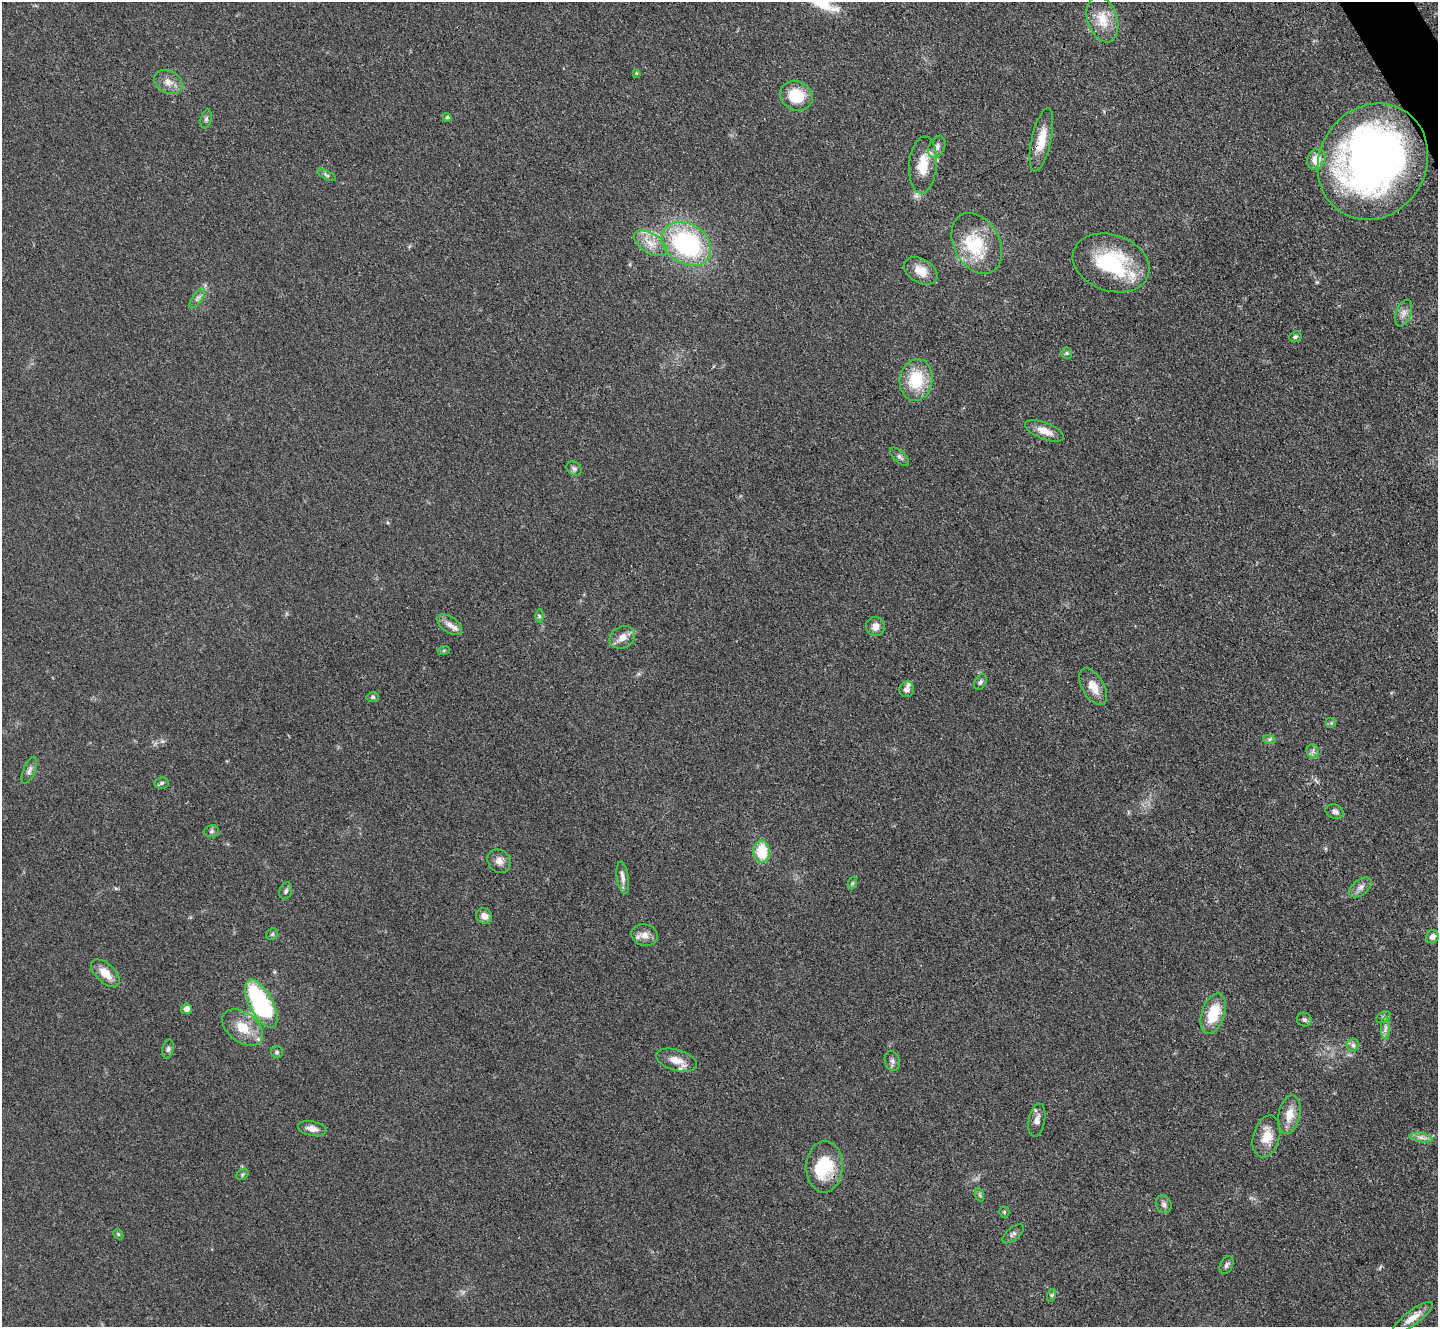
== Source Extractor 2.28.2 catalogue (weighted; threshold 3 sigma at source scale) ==
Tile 10 of 4 x 4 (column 2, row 3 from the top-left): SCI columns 1453-2888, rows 1629-2953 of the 5779 x 5770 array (HDU 1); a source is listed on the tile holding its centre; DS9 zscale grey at full resolution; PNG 1440 x 1329 px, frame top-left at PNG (2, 2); each listed source drawn as its Kron ellipse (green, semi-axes under 4 px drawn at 4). Shown black and unused: <1% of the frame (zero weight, under 3 of 4 exposures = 2% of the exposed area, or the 3 px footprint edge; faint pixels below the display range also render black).
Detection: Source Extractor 2.28.2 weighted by HDU 2 'WHT'; one run over the whole footprint, this tile lists its part. Background 0.0466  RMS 0.0057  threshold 0.0255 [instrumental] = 3 sigma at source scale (4.5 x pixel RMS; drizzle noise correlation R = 1.50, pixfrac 1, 0.05/0.05 arcsec/px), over >= 5 px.
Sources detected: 86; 2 inside a brighter object's white glare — neither listed nor drawn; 5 inside a brighter listed object's ellipse — not listed separately; the other 79 listed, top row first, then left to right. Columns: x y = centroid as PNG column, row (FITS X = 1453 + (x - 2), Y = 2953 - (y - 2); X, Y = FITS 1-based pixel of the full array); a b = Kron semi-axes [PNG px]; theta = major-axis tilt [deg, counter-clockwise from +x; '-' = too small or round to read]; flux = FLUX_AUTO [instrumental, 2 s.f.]
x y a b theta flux
1102 19 24 15 -72 12
636 73 4 4 - 0.52
168 82 15 11 -28 5.1
796 96 16 14 -24 17
447 117 4 4 - 1
206 119 10 5 77 1.4
1041 140 32 10 78 12
937 147 12 8 64 3.1
1316 159 11 9 62 8.5
1373 162 60 53 59 330
923 165 28 14 85 13
327 175 10 4 -27 1.2
650 243 18 9 -33 7.7
977 243 32 23 -62 28
686 244 26 19 -33 82
1111 263 39 28 -19 48
921 271 18 12 -32 8
197 298 12 5 54 1.9
1404 313 14 7 70 3.3
1295 337 6 5 - 1.2
1067 353 6 5 - 1
916 380 21 16 81 22
1044 431 21 8 -21 6.4
900 457 12 5 -43 1.8
574 469 8 6 -38 1.5
539 616 6 4 -89 0.88
450 625 14 8 -34 3.5
875 626 9 9 - 4
622 637 13 10 29 5
444 650 6 4 19 0.68
980 682 9 5 60 1.5
1093 687 20 11 -59 7.4
907 689 8 7 - 2.5
373 697 6 5 - 0.93
1331 723 5 5 - 0.8
1269 739 6 4 -18 1.1
1313 751 7 6 - 1.8
29 770 14 6 66 2.1
162 783 7 5 8 1.3
1335 811 9 7 -18 2
212 831 7 5 17 1.3
762 852 11 8 -87 19
499 861 12 10 -49 3.6
623 878 16 6 -81 3
852 883 7 4 70 0.8
1360 887 13 7 38 2.9
286 891 8 6 71 1.5
484 916 8 7 - 3.3
272 934 6 5 - 0.88
645 935 13 10 -16 4.7
1432 937 7 6 - 2.7
105 973 17 9 -43 8
261 1004 26 11 -61 81
187 1009 5 5 - 3.3
1213 1014 21 11 71 18
1383 1017 8 5 28 1.3
1304 1020 7 7 - 1.5
242 1027 23 14 -37 13
1385 1028 11 4 89 2
1353 1045 6 6 - 1.5
168 1049 9 5 75 1.5
277 1052 6 6 - 1.1
676 1060 21 10 -16 6.7
892 1061 10 7 -72 2.2
1289 1115 19 11 77 8.3
1037 1120 17 8 79 3.7
312 1129 14 7 -12 4
1266 1136 21 13 74 9.7
1421 1137 11 4 -11 2.5
824 1167 26 18 88 22
242 1174 6 5 - 0.9
980 1195 7 4 -71 0.92
1164 1204 9 7 -61 2
1004 1212 5 5 - 0.75
118 1234 6 4 -45 0.73
1013 1234 13 6 39 1.8
1227 1265 9 6 64 1.6
1052 1295 6 4 72 0.87
1413 1318 24 7 37 6.1
Overlapping masked pixels (flux is a lower limit): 1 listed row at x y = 1041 140